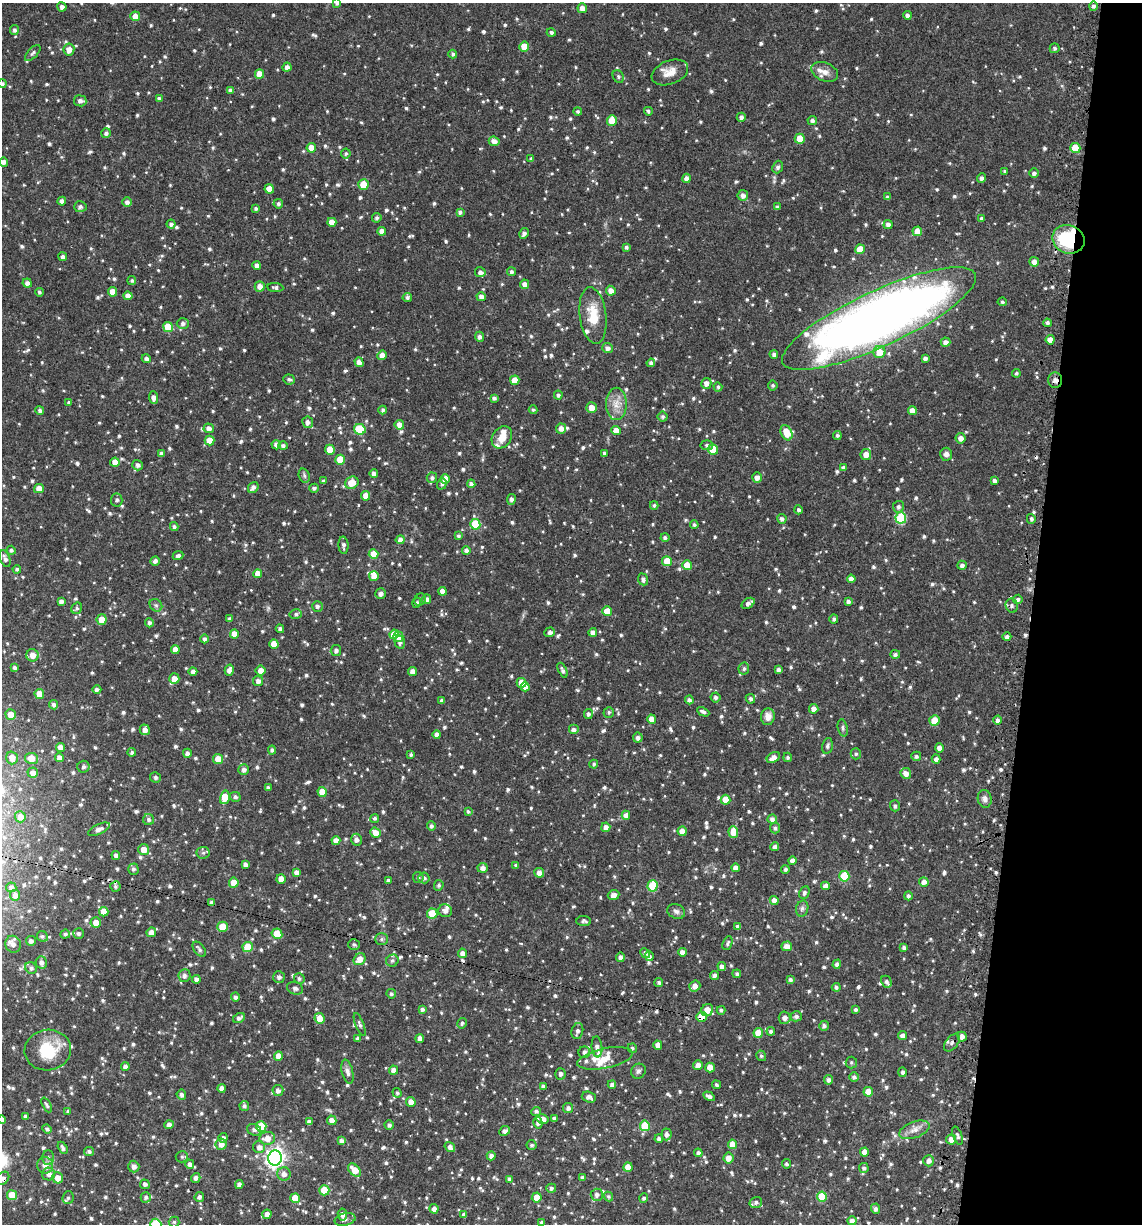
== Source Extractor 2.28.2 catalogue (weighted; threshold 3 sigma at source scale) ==
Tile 8 of 4 x 4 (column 4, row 2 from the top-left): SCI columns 3566-4705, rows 2455-3676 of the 4968 x 4905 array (HDU 1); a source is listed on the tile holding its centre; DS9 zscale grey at full resolution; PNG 1144 x 1226 px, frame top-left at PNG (2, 3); each listed source drawn as its Kron ellipse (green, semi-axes under 4 px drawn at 4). Shown black and unused: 10% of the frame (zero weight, under 3 of 4 exposures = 3% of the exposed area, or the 3 px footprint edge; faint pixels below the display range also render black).
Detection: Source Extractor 2.28.2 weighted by HDU 2 'WHT'; one run over the whole footprint, this tile lists its part. Background 0.0628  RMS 0.0083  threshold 0.0371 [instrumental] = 3 sigma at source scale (4.5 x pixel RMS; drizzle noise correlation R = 1.50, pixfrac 1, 0.05/0.05 arcsec/px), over >= 5 px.
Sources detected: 1113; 5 cosmic-ray / hot-pixel residue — neither listed nor drawn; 21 inside a brighter listed object's ellipse — not listed separately; of the other 1087, all 500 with FLUX_AUTO >= 1.49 (the completeness limit of this list) listed and drawn (587 fainter detections not listed), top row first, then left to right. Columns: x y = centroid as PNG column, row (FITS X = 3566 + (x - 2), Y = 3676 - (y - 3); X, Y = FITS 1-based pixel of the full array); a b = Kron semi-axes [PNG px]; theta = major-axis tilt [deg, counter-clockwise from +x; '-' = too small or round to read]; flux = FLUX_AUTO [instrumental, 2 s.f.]
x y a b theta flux
337 3 4 4 - 1.9
1093 6 4 4 - 2.2
62 7 4 4 - 3
582 8 5 5 - 4.4
907 15 4 4 - 2.4
135 16 5 5 - 7.1
14 30 5 4 - 2.1
551 32 4 4 - 2.1
524 47 5 5 - 11
1055 48 5 5 - 1.6
69 50 6 5 - 5.6
33 53 10 5 47 1.8
453 54 4 4 - 1.9
287 67 4 4 - 3.3
670 72 19 11 21 9.2
825 72 14 9 -22 5.9
259 74 5 4 - 10
618 76 7 5 -62 1.5
2 84 4 4 - 1.8
230 90 4 3 - 2.4
159 98 4 3 - 1.7
80 101 6 5 - 3.6
578 111 4 4 - 1.5
648 111 4 4 - 1.7
741 117 4 4 - 2.4
612 120 5 5 - 11
812 121 5 4 - 2.3
106 133 5 4 - 2.2
800 139 5 5 - 13
494 141 5 4 - 4.1
311 148 5 4 - 8.1
1075 148 5 5 - 19
346 154 5 5 - 1.5
531 159 4 3 - 1.6
4 162 4 4 - 2.7
778 167 6 5 - 2.1
1005 171 4 4 - 1.8
1034 173 4 4 - 2.5
686 178 4 4 - 3.5
982 178 5 4 - 2.2
363 184 5 5 - 17
269 189 4 4 - 8.1
743 195 5 5 - 3.5
888 197 4 3 - 1.8
62 201 4 4 - 3
127 202 5 4 - 2.7
278 204 5 4 - 1.9
80 207 6 5 - 2.3
777 207 4 4 - 2
256 208 4 3 - 1.7
460 212 4 4 - 2
377 218 5 4 - 1.7
981 218 4 4 - 1.6
332 222 4 4 - 6.2
171 224 4 4 - 2.4
888 225 4 4 - 2.9
382 231 4 4 - 5.2
917 231 5 5 - 7.8
524 233 5 4 - 2.6
1068 239 16 14 -22 50
626 247 4 4 - 1.9
860 249 5 4 - 11
63 257 4 4 - 2.7
1034 262 5 5 - 4.2
257 266 4 4 - 3.6
480 272 5 5 - 3.1
511 272 4 4 - 1.8
132 281 4 4 - 1.5
27 283 4 4 - 3
525 284 5 4 - 4.1
260 286 5 5 - 5.2
275 287 8 4 -6 2.1
611 291 5 4 - 5.2
39 292 4 4 - 1.5
113 292 4 4 - 6.9
128 296 4 4 - 5.1
407 297 5 4 - 2
481 297 5 4 - 3.7
1002 302 5 4 - 1.6
593 316 28 13 -83 20
879 319 106 27 25 820
183 323 6 5 - 2.5
1047 323 4 3 - 2.3
168 327 5 5 - 16
479 337 5 4 - 2.5
1050 340 4 4 - 6.3
946 342 5 4 - 3.5
608 348 5 5 - 3.1
879 352 6 6 - 11
774 354 4 4 - 2.2
382 355 5 4 - 5.4
925 358 4 4 - 2.4
146 359 4 4 - 2.4
359 362 5 4 - 4
651 363 4 4 - 2.2
1016 373 4 4 - 1.5
289 379 6 5 - 1.8
515 380 5 4 - 11
1055 380 8 7 - 3.5
706 383 5 5 - 3.9
773 385 5 5 - 1.5
718 387 4 4 - 1.7
558 395 4 4 - 2.1
153 398 6 4 -87 3.9
494 398 4 4 - 1.9
69 403 3 3 - 1.7
616 404 16 10 90 8.9
591 408 5 5 - 7.7
40 410 4 4 - 2
383 410 4 4 - 2
533 410 4 4 - 1.5
912 411 4 4 - 6
663 417 5 5 - 1.7
308 422 5 5 - 3.3
399 425 5 5 - 6.1
209 428 5 4 - 3.5
561 428 5 5 - 4.6
360 429 6 5 - 19
616 431 4 4 - 7.3
786 433 8 5 -67 13
837 435 4 4 - 1.5
502 437 12 9 54 8.1
960 438 5 5 - 3.9
209 441 5 5 - 11
276 445 5 4 - 2.9
707 445 6 5 - 1.7
283 446 5 4 - 2.1
713 449 5 5 - 19
330 450 5 4 - 9.7
161 453 4 3 - 2.3
604 453 4 4 - 1.8
946 454 6 6 - 3.3
866 455 5 5 - 7.1
340 460 5 5 - 14
115 462 5 4 - 6.4
138 465 5 5 - 2.7
843 468 4 4 - 1.9
374 474 4 4 - 3.1
304 476 7 5 -70 1.7
757 477 5 4 - 4.2
432 478 5 5 - 1.9
445 479 5 4 - 9.9
324 481 4 3 - 1.5
995 481 4 4 - 2.9
352 483 7 6 - 11
442 484 5 4 - 1.6
471 484 4 4 - 2.6
253 487 6 5 - 3
39 488 5 4 - 6.5
314 488 4 4 - 2
366 496 5 4 - 6.4
117 500 6 5 - 2
511 500 5 4 - 2.9
654 505 4 4 - 1.5
898 507 6 5 - 2.3
798 510 4 4 - 1.7
901 518 6 5 - 49
782 519 5 4 - 2.2
1031 519 5 4 - 1.8
475 524 5 5 - 25
694 525 4 4 - 1.7
174 527 4 4 - 2
458 536 4 4 - 1.6
665 537 4 4 - 2
400 540 4 4 - 3.2
344 545 8 5 -87 2.4
11 550 4 4 - 1.7
466 550 4 4 - 2.5
373 554 5 4 - 11
178 556 5 4 - 2.3
5 559 8 5 -68 3
155 561 4 4 - 2.8
667 561 5 5 - 14
687 565 5 5 - 11
962 565 5 4 - 2.4
17 569 4 4 - 1.6
258 574 4 4 - 6.9
374 576 5 5 - 6.3
643 579 6 5 - 2.5
851 579 4 4 - 4.1
442 591 4 4 - 4.2
380 594 5 5 - 3.1
427 599 5 4 - 3.1
1018 599 5 4 - 2.1
420 600 6 5 - 1.7
848 601 4 3 - 2.3
61 602 4 4 - 2.6
417 603 5 4 - 1.7
748 603 7 4 32 3
156 605 7 5 -43 1.9
317 606 5 5 - 2.1
1012 606 7 6 - 1.9
77 608 6 5 - 1.5
607 611 5 4 - 9.8
296 614 6 5 - 1.8
230 619 4 3 - 2.2
834 619 4 4 - 1.7
102 620 5 5 - 9.2
149 623 4 4 - 1.9
280 629 4 4 - 2.3
550 632 5 5 - 2.6
593 632 4 4 - 3.6
234 634 4 4 - 7.2
394 634 5 4 - 8.3
398 637 5 5 - 6.4
1007 637 4 4 - 2.4
204 639 4 4 - 2
400 642 7 5 -78 2.4
274 644 5 4 - 8.3
175 649 4 4 - 5.2
336 650 5 5 - 2.6
895 654 5 4 - 1.8
32 655 6 6 - 6.6
14 668 4 3 - 1.8
744 669 6 5 - 1.8
229 670 5 4 - 4.1
261 670 5 5 - 6.1
562 670 8 4 -66 2.1
778 670 4 4 - 2.8
193 671 4 4 - 2.6
413 672 4 4 - 5.1
174 679 5 5 - 7.7
258 681 5 5 - 3.4
521 683 5 5 - 7.8
525 687 4 4 - 4.4
97 689 4 4 - 2.4
39 694 5 5 - 8.7
716 697 5 5 - 2.3
750 699 5 4 - 1.8
689 700 4 4 - 2.3
442 701 4 4 - 2.4
54 705 5 4 - 2.5
814 709 5 4 - 4.6
609 712 5 5 - 1.5
703 712 6 4 -26 2.2
588 714 5 4 - 2.1
11 715 5 5 - 8.3
768 717 8 7 - 6.3
652 719 5 4 - 7.9
934 720 5 5 - 12
998 720 4 4 - 2.7
843 728 9 5 -78 1.8
145 730 5 5 - 4.5
573 730 5 5 - 2.9
437 735 4 4 - 3.2
638 738 5 5 - 2.6
827 746 8 5 77 1.7
60 747 4 4 - 4.7
939 748 4 4 - 4.6
272 750 4 4 - 1.9
132 752 4 4 - 1.8
187 753 4 4 - 2.7
856 754 5 5 - 1.6
411 755 4 3 - 1.5
916 756 5 4 - 2
59 757 4 4 - 3.4
773 757 7 5 32 5.1
788 757 4 4 - 1.9
12 758 6 5 - 6.3
31 758 6 5 - 10
218 759 5 5 - 8
936 759 4 4 - 3.2
594 764 4 4 - 1.6
83 767 6 6 - 2.3
244 770 5 5 - 2.8
33 773 5 5 - 4.3
906 773 5 5 - 4.9
155 778 5 5 - 1.8
268 787 3 3 - 1.6
322 792 5 4 - 9.7
225 797 7 5 77 16
235 797 5 5 - 2
985 799 9 7 -78 3.1
726 800 5 5 - 11
895 806 5 5 - 1.7
468 812 4 4 - 1.5
626 815 4 4 - 4.5
20 817 5 5 - 6.3
375 818 4 4 - 1.6
772 819 4 4 - 2.9
149 820 5 5 - 1.9
431 826 5 4 - 2.3
606 827 5 4 - 4
775 828 5 5 - 2.1
99 829 12 5 23 2.8
682 831 4 4 - 6.3
733 832 6 5 - 11
375 833 5 4 - 6.3
356 840 6 5 - 3.8
336 841 4 4 - 5.2
775 847 4 4 - 3.3
144 850 5 5 - 7.5
203 853 6 6 - 1.9
116 855 4 4 - 2.7
792 861 4 4 - 3.7
245 865 4 4 - 2.9
516 865 4 3 - 1.6
483 868 5 5 - 3.8
735 868 4 4 - 4.8
133 869 5 5 - 1.9
785 869 4 4 - 1.7
297 872 4 4 - 3.5
539 873 5 4 - 3.9
844 876 5 5 - 27
418 877 5 5 - 1.8
424 878 5 5 - 2.4
281 879 5 4 - 6
388 880 3 3 - 1.7
924 882 5 4 - 3.7
234 883 5 5 - 11
439 885 5 4 - 1.6
652 886 6 5 - 29
825 886 4 4 - 3.9
11 887 5 5 - 1.8
115 887 5 5 - 1.6
804 893 6 5 - 2.2
15 895 5 5 - 3.5
614 895 6 5 - 4.6
908 896 4 4 - 2.1
774 900 4 4 - 4.4
212 903 4 3 - 2.9
802 909 8 6 74 2.4
445 911 7 6 - 3.4
676 911 9 7 -25 2.6
104 912 5 4 - 9.5
432 914 5 5 - 16
584 921 7 5 -4 2
96 922 5 5 - 5.7
222 927 5 5 - 12
738 927 4 4 - 2.6
151 932 5 5 - 4.9
78 933 5 5 - 2
65 934 5 4 - 1.7
277 934 5 5 - 12
42 936 6 5 - 1.6
382 939 6 5 - 1.8
31 941 5 5 - 2.3
728 943 7 4 66 2.1
13 944 8 7 - 4.1
354 945 6 5 - 1.6
787 946 5 5 - 5.4
248 947 5 5 - 18
904 948 4 3 - 2.5
199 949 9 5 -53 2.3
682 952 4 4 - 3.5
462 953 5 4 - 4.2
645 953 5 4 - 1.6
649 956 5 4 - 2.5
620 957 4 4 - 3.2
360 959 6 5 - 6.7
392 961 6 5 - 2
41 962 6 5 - 3.2
837 964 5 4 - 2.9
722 966 4 4 - 3
31 968 6 5 - 2
737 974 4 4 - 1.6
184 975 6 6 - 2.9
715 975 4 4 - 2.6
279 977 6 6 - 2.6
299 978 5 5 - 1.7
196 979 4 4 - 3.5
790 980 4 3 - 1.8
659 982 4 4 - 1.9
886 982 6 5 - 2
695 986 5 5 - 4.9
836 987 4 4 - 1.6
295 988 8 6 -19 2.7
391 994 5 4 - 1.7
235 997 4 4 - 2.3
422 1009 4 3 - 1.9
707 1010 6 5 - 8.3
721 1010 4 4 - 1.8
856 1010 4 4 - 1.8
796 1016 6 5 - 2.1
701 1017 5 5 - 11
239 1018 6 4 32 2.6
319 1018 5 5 - 8.8
785 1018 6 6 - 4.2
462 1023 5 4 - 1.6
360 1024 12 4 -69 2
824 1026 5 4 - 2.5
577 1031 8 6 76 2.6
771 1031 4 4 - 1.8
758 1033 5 4 - 9.9
903 1036 4 4 - 3.7
962 1037 5 4 - 3.2
358 1038 4 4 - 2.4
420 1038 4 4 - 4.2
952 1043 10 6 52 2.5
658 1045 4 4 - 5.3
597 1047 10 5 -84 3.4
632 1048 5 4 - 1.5
48 1050 23 20 8 30
584 1052 6 5 - 2.3
278 1056 4 4 - 6.2
761 1056 5 5 - 1.5
605 1058 28 10 12 11
851 1062 6 5 - 1.7
698 1065 5 5 - 3.6
125 1067 4 4 - 3
710 1068 5 4 - 9.1
394 1070 4 4 - 4.5
638 1071 8 7 - 2.3
347 1072 12 5 -76 4
903 1072 5 4 - 2.1
560 1074 6 5 - 2.7
854 1077 5 4 - 2.3
828 1080 5 4 - 2.6
612 1085 4 4 - 2.8
716 1085 4 4 - 1.8
543 1086 4 4 - 2.3
222 1088 4 4 - 3.8
278 1091 6 5 - 3.1
868 1092 5 4 - 9.9
397 1093 5 4 - 1.5
181 1095 5 4 - 2.4
709 1096 6 4 -30 2.6
589 1097 7 5 -20 3.1
411 1102 5 4 - 5.3
47 1105 8 4 -63 1.5
244 1106 5 5 - 1.9
568 1108 5 5 - 2.5
68 1111 4 4 - 1.5
536 1111 5 4 - 1.7
26 1117 4 4 - 2.6
554 1118 4 3 - 1.7
542 1119 6 4 -12 6.5
2 1120 4 4 - 4.2
332 1120 5 4 - 3.9
309 1122 4 4 - 3.1
538 1123 6 4 -79 2.5
169 1125 4 4 - 4.5
389 1125 4 4 - 2.2
261 1126 5 5 - 25
645 1126 5 5 - 28
47 1129 4 4 - 1.8
254 1130 7 5 -19 2.3
914 1130 16 8 21 6.2
505 1131 6 4 25 2.7
666 1134 6 5 - 3
958 1136 9 4 -70 1.6
223 1138 5 4 - 2.3
267 1138 8 6 6 7.5
659 1139 4 4 - 2.3
951 1139 5 5 - 5
341 1141 4 4 - 3.1
221 1144 5 5 - 5
732 1144 5 4 - 8.1
531 1145 5 5 - 1.8
259 1147 6 6 - 3.9
450 1147 5 4 - 3.3
63 1148 6 4 -60 2.1
89 1151 5 4 - 2
864 1152 4 4 - 5.2
698 1153 4 4 - 2.8
491 1156 4 4 - 3.3
48 1157 7 6 - 2.2
182 1157 6 5 - 1.6
275 1158 7 7 - 350
728 1158 5 5 - 5.2
929 1161 5 5 - 3.5
190 1164 4 4 - 2.7
786 1164 4 4 - 1.6
45 1165 8 8 - 6.3
134 1167 6 5 - 3.8
628 1167 5 4 - 7.7
864 1168 5 5 - 1.9
354 1170 8 5 -44 10
49 1174 6 6 - 4
284 1174 7 6 - 3.9
582 1177 4 4 - 2.4
3 1178 7 5 48 2.5
58 1178 5 5 - 6.6
196 1178 5 4 - 3
509 1179 4 4 - 2.4
145 1184 5 4 - 2.3
239 1185 4 4 - 2.9
551 1188 5 4 - 2.2
324 1190 5 5 - 18
12 1195 5 5 - 19
597 1195 6 6 - 3
608 1196 5 4 - 1.5
822 1196 5 5 - 21
146 1197 5 5 - 1.7
199 1197 5 4 - 2.2
537 1197 5 5 - 6.5
68 1198 6 5 - 1.8
295 1198 5 4 - 13
644 1198 4 4 - 1.8
756 1202 6 5 - 2.4
434 1209 5 4 - 4
875 1209 5 4 - 2.3
267 1214 4 4 - 3.6
342 1214 6 4 -81 3.7
464 1215 4 4 - 2.8
345 1219 10 6 13 2.6
852 1221 4 4 - 3.3
174 1222 5 5 - 1.6
542 1222 4 3 - 1.6
156 1224 5 5 - 39
Overlapping masked pixels (flux is a lower limit): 6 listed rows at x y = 1068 239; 1055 380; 212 903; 701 1017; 952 1043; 3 1178
Isophote crosses this tile's border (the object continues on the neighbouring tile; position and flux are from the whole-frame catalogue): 5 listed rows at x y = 337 3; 2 84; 2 1120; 3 1178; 156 1224